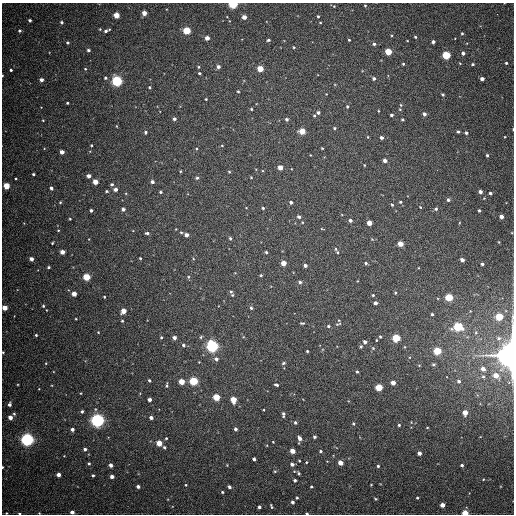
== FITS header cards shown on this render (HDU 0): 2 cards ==
NAXIS1  =                  512
NAXIS2  =                  512

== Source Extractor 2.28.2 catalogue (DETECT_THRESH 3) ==
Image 512 x 512 px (HDU 0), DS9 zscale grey, 1 PNG px = 1 image px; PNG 516 x 516 px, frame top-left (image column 1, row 512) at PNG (2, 3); no overlay
Background 507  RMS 14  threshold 43.1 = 3 sigma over >= 5 px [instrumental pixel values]
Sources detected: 259; all 259 listed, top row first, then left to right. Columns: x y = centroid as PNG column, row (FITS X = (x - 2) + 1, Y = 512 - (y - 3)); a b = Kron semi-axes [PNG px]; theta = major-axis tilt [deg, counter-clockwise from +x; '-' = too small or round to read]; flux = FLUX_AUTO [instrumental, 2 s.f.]
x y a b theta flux
233 4 4 3 - 9.4e+04
365 5 3 3 - 8.7e+02
334 6 4 3 - 7.3e+02
144 13 4 4 - 9.1e+03
497 14 2 2 - 2.3e+03
116 15 4 4 - 1.7e+04
318 16 3 3 - 1.2e+03
244 17 4 4 - 8.1e+03
30 20 3 3 - 2.0e+03
61 22 4 4 - 1.5e+03
320 23 4 3 - 7.3e+02
100 29 3 3 - 7.6e+02
109 29 3 2 - 6.1e+02
186 30 4 4 - 4.0e+04
20 31 4 4 - 1.7e+03
106 31 4 3 - 2.2e+03
462 33 4 3 - 1.1e+03
415 37 3 3 - 1.2e+03
207 38 4 4 - 7.2e+03
269 40 4 3 - 1.8e+03
349 40 3 3 - 8.5e+02
433 42 4 3 - 3.1e+03
67 43 4 4 - 1.4e+03
374 44 5 4 - 2.0e+03
294 47 4 3 - 9.6e+02
88 50 4 3 - 1.8e+03
388 52 4 4 - 2.9e+04
463 53 4 4 - 2.9e+03
446 55 4 4 - 5.1e+04
506 63 3 3 - 1.2e+03
403 64 3 3 - 1.1e+03
473 64 4 3 - 1.4e+03
198 67 4 3 - 1.0e+03
218 67 4 4 - 3.5e+03
85 69 4 4 - 8.1e+02
260 69 4 4 - 2.2e+04
11 70 3 3 - 1.5e+03
199 73 3 3 - 1.4e+03
2 75 3 2 - 1.1e+03
105 78 4 3 - 1.3e+03
374 78 4 4 - 2.6e+03
482 79 4 3 - 4.0e+03
41 80 4 3 - 4.5e+03
117 81 5 4 - 1.4e+05
150 87 3 3 - 1.1e+03
238 91 4 3 - 1.1e+03
326 94 2 2 - 5.0e+02
443 94 3 3 - 1.3e+03
206 99 3 3 - 1.0e+03
67 103 3 3 - 1.1e+03
401 105 5 5 - 1.3e+03
347 107 4 3 - 1.2e+03
251 109 4 3 - 1.2e+03
378 111 3 2 - 7.5e+02
318 112 3 3 - 2.5e+03
424 114 4 4 - 3.3e+03
391 115 3 3 - 2.1e+03
314 116 3 3 - 1.1e+03
174 119 4 4 - 2.4e+03
287 119 4 4 - 2.3e+03
43 120 3 3 - 7.3e+02
402 120 3 3 - 1.2e+03
116 126 4 2 - 6.1e+02
334 128 4 3 - 1.2e+03
302 131 4 4 - 2.2e+04
145 132 5 4 - 1.5e+03
458 132 3 3 - 1.6e+03
466 133 4 4 - 1.8e+03
368 137 3 3 - 7.7e+02
382 137 4 4 - 2.8e+03
505 137 3 2 - 6.6e+02
91 145 3 2 - 9.3e+02
222 146 4 2 - 7.7e+02
196 148 3 2 - 8.2e+02
322 148 3 2 - 8.7e+02
62 152 4 3 - 6.8e+03
310 155 3 2 - 5.6e+02
487 155 4 3 - 1.5e+03
385 160 4 3 - 4.9e+03
364 165 3 2 - 7.1e+02
280 168 4 4 - 9.7e+03
180 171 3 3 - 8.3e+02
229 172 4 3 - 9.3e+02
33 174 3 3 - 1.5e+03
88 176 4 3 - 5.3e+03
251 177 3 3 - 7.4e+02
197 178 4 4 - 1.6e+03
16 179 3 2 - 8.2e+02
95 182 4 4 - 1.2e+04
152 182 4 3 - 3.2e+03
112 184 4 4 - 2.0e+03
6 186 4 4 - 2.3e+04
51 188 4 3 - 2.2e+03
115 189 4 4 - 4.7e+03
106 191 4 3 - 1.2e+03
160 192 4 3 - 1.4e+03
480 192 4 3 - 3.7e+03
490 193 3 3 - 1.9e+03
448 200 4 4 - 2.2e+03
60 202 4 3 - 1.1e+03
291 202 4 3 - 2.1e+03
400 202 4 3 - 1.1e+03
392 205 4 3 - 1.2e+03
420 207 3 2 - 7.5e+02
263 208 3 3 - 1.2e+03
123 209 4 4 - 3.3e+03
436 209 4 4 - 1.7e+03
91 210 3 3 - 2.3e+03
479 210 3 3 - 1.4e+03
501 216 4 4 - 6.3e+03
299 217 5 4 - 2.3e+03
70 219 3 3 - 8.6e+02
350 220 4 3 - 2.8e+03
302 222 4 3 - 7.2e+02
369 223 4 4 - 1.1e+04
322 229 5 3 - 6.9e+02
58 230 3 3 - 7.8e+02
181 232 4 4 - 1.1e+03
147 233 5 3 - 1.9e+03
186 235 4 3 - 5.1e+03
230 238 4 3 - 1.7e+03
499 242 3 2 - 6.7e+02
52 243 3 2 - 9.3e+02
400 244 4 4 - 1.4e+04
336 249 8 5 -81 2.0e+03
62 252 4 4 - 8.1e+03
266 252 3 3 - 1.4e+03
140 258 3 3 - 9.1e+02
193 258 4 3 - 7.2e+02
31 259 4 3 - 4.8e+03
462 260 4 3 - 4.5e+03
283 263 4 4 - 1.2e+04
366 263 3 3 - 2.0e+03
482 264 3 3 - 1.6e+03
305 266 4 3 - 2.7e+03
49 267 3 3 - 1.4e+03
261 275 4 3 - 1.1e+03
86 277 4 4 - 3.4e+04
188 277 5 5 - 1.3e+03
300 282 5 4 - 2.1e+03
231 293 10 4 -69 2.5e+03
395 293 4 4 - 1.0e+03
74 294 4 4 - 9.9e+03
373 295 3 3 - 9.9e+02
104 297 3 2 - 9.7e+02
449 297 4 4 - 4.2e+04
375 303 4 3 - 3.8e+03
43 306 4 3 - 1.3e+03
5 308 4 4 - 1.2e+04
251 308 5 4 - 1.9e+03
123 311 4 4 - 1.3e+04
432 314 3 3 - 1.5e+03
499 317 4 4 - 3.9e+04
76 319 3 2 - 6.5e+02
122 321 3 3 - 9.5e+02
302 323 5 3 - 1.2e+03
338 324 9 4 17 1.8e+03
328 326 4 4 - 1.5e+03
458 327 5 5 - 6.7e+04
98 332 4 3 - 6.4e+02
476 332 5 5 - 1.4e+03
36 335 3 3 - 1.1e+03
161 337 4 3 - 1.0e+03
201 337 5 4 - 1.4e+03
380 337 3 3 - 1.1e+03
174 338 4 3 - 3.7e+03
396 338 4 4 - 5.2e+04
499 338 7 5 0 2.9e+03
376 340 4 2 - 7.0e+02
365 342 4 4 - 2.8e+03
183 345 4 4 - 2.1e+03
212 346 5 5 - 2.5e+05
361 346 4 3 - 1.4e+03
373 348 5 4 - 1.1e+03
307 351 3 3 - 1.0e+03
437 351 4 4 - 4.6e+04
3 352 3 2 - 7.7e+02
511 355 11 8 87 1.2e+06
216 359 6 5 - 3.2e+03
199 362 3 3 - 5.8e+02
283 363 6 4 28 1.5e+03
433 364 4 4 - 1.7e+03
419 365 4 3 - 7.8e+02
483 369 5 4 - 5.9e+03
357 372 3 3 - 1.1e+03
496 375 5 4 - 1.2e+04
483 377 5 4 - 1.6e+03
149 380 3 3 - 1.6e+03
193 381 4 4 - 6.1e+04
459 381 5 5 - 2.6e+03
181 382 4 4 - 1.7e+04
393 383 4 4 - 7.3e+03
167 385 7 4 86 1.6e+03
276 385 4 3 - 1.9e+03
379 387 4 4 - 3.3e+04
216 397 4 4 - 3.2e+04
150 400 3 3 - 3.7e+03
233 400 4 4 - 2.1e+04
9 404 4 3 - 2.7e+03
82 411 3 3 - 1.9e+03
465 413 4 4 - 1.1e+04
14 414 4 4 - 1.2e+03
283 414 5 3 - 2.1e+03
10 417 4 4 - 6.3e+03
151 418 4 3 - 3.7e+03
97 420 5 5 - 3.7e+05
295 422 4 4 - 1.8e+03
353 424 3 3 - 1.3e+03
399 425 3 3 - 1.3e+03
427 428 3 2 - 6.4e+02
72 429 4 3 - 3.2e+03
236 429 3 3 - 2.5e+03
314 437 3 3 - 1.8e+03
166 438 4 3 - 1.0e+03
300 438 5 4 - 4.8e+03
27 439 5 5 - 3.2e+05
273 442 3 2 - 6.2e+02
159 443 4 4 - 1.8e+04
164 447 4 3 - 1.6e+03
85 449 3 3 - 2.5e+03
292 451 4 4 - 1.2e+04
320 451 4 3 - 1.5e+03
419 453 4 4 - 4.3e+03
254 459 4 3 - 2.9e+03
299 461 3 2 - 7.6e+02
306 462 3 3 - 8.3e+02
89 463 4 4 - 1.4e+03
340 463 4 4 - 9.5e+03
292 464 4 3 - 3.4e+03
111 465 4 3 - 4.1e+03
462 465 3 3 - 1.9e+03
378 466 4 4 - 1.3e+03
2 467 3 2 - 8.3e+02
275 471 5 3 - 9.3e+02
299 473 5 3 - 1.2e+03
59 475 4 4 - 6.1e+03
93 475 3 3 - 1.4e+03
112 476 4 3 - 4.2e+03
483 479 3 3 - 8.0e+02
295 480 4 3 - 1.8e+03
186 485 3 3 - 8.2e+02
371 485 3 2 - 7.0e+02
138 486 3 3 - 3.2e+03
229 487 4 3 - 2.2e+03
311 487 3 3 - 1.1e+03
222 492 3 3 - 1.2e+03
297 498 4 3 - 1.2e+03
417 498 4 3 - 1.2e+03
375 499 4 3 - 1.1e+03
293 502 4 4 - 2.9e+03
442 505 4 4 - 8.0e+03
271 506 5 2 - 1.3e+03
259 507 3 3 - 2.5e+03
72 512 4 3 - 4.5e+03
6 513 3 3 - 7.3e+02
19 513 4 3 - 1.1e+03
39 513 3 3 - 7.4e+02
307 513 3 2 - 1.2e+03
465 513 4 3 - 2.0e+04
At the frame edge (FLAGS 8, measured only in part): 12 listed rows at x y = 233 4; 2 75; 5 308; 3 352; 511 355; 2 467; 72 512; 6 513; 19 513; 39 513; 307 513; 465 513